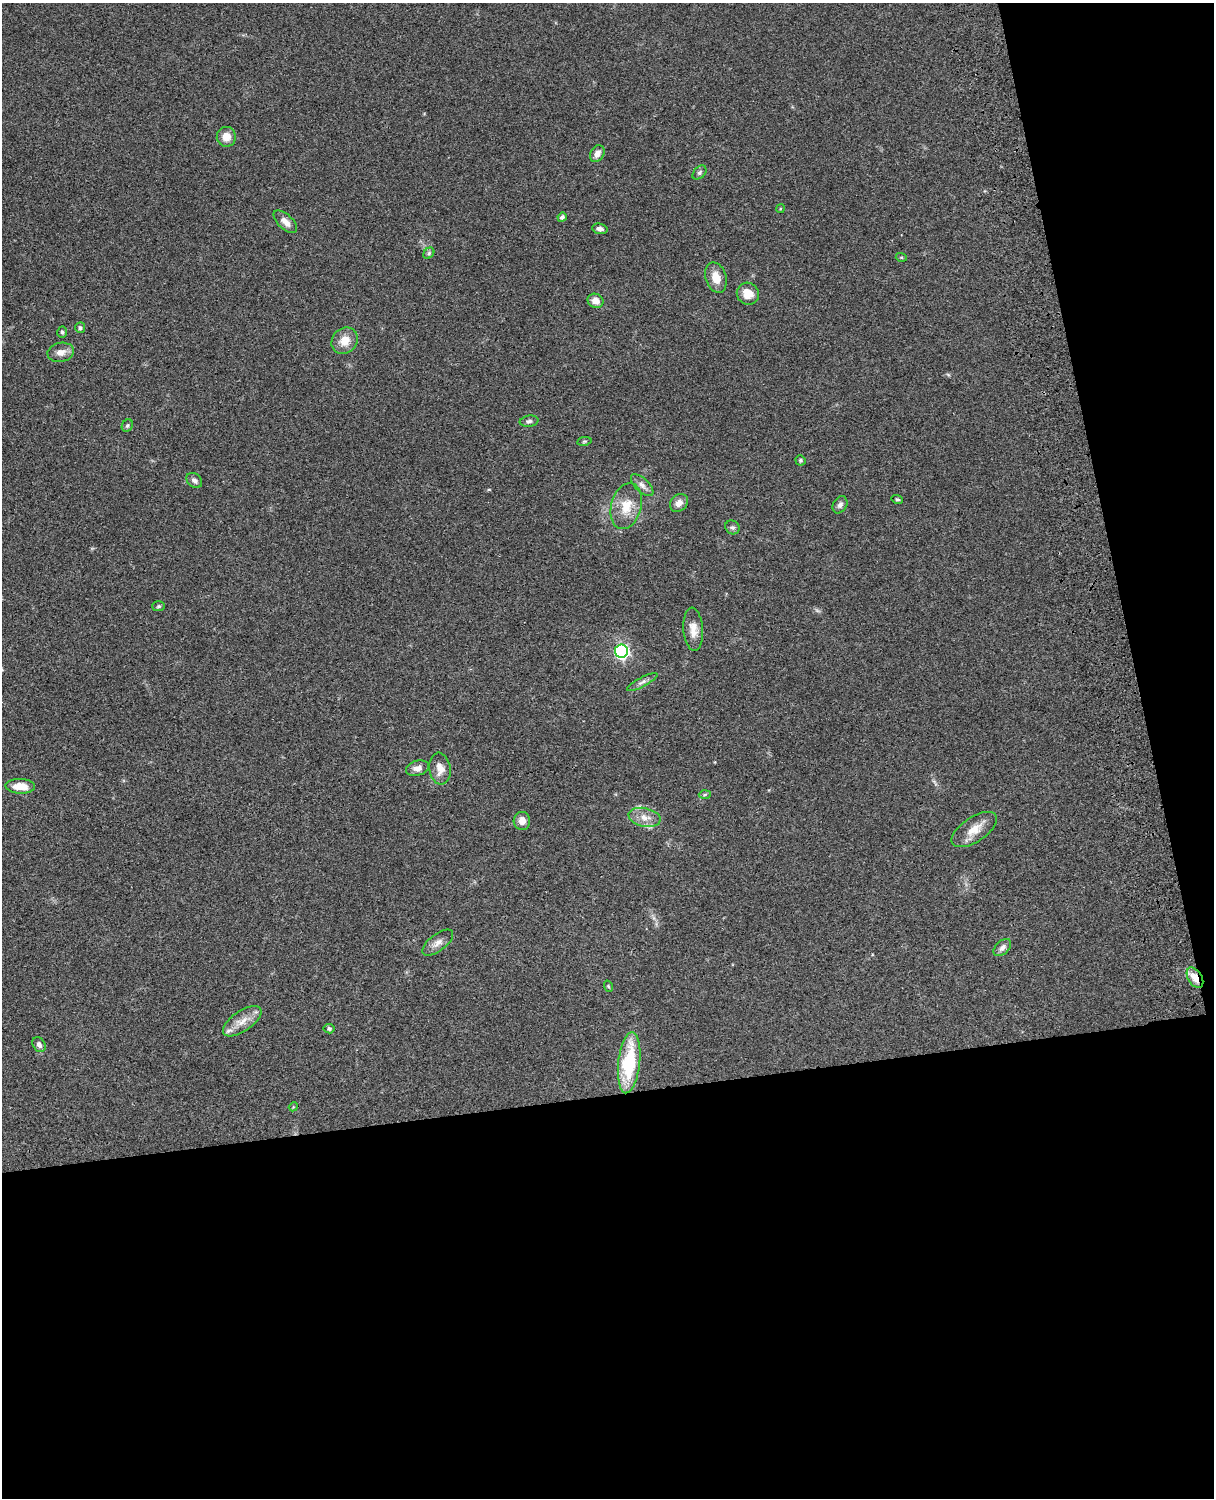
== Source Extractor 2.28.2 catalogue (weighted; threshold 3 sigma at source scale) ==
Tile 12 of 4 x 3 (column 4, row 3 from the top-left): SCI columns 3758-4969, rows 276-1771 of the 5088 x 4924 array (HDU 1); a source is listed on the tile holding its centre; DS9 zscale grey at full resolution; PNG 1216 x 1500 px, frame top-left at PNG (2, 3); each listed source drawn as its Kron ellipse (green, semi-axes under 4 px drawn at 4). Shown black and unused: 33% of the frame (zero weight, under 3 of 4 exposures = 6% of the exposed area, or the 3 px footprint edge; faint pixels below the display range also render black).
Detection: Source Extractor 2.28.2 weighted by HDU 2 'WHT'; one run over the whole footprint, this tile lists its part. Background 0.0847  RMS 0.006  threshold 0.027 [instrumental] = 3 sigma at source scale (4.5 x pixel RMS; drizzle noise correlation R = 1.50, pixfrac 1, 0.05/0.05 arcsec/px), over >= 5 px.
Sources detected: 50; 3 inside a brighter listed object's ellipse — not listed separately; the other 47 listed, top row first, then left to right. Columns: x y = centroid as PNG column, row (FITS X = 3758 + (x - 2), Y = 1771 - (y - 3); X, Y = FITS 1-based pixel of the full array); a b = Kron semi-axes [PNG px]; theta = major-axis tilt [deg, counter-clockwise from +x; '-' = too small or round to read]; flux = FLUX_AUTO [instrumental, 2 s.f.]
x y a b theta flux
226 137 10 9 - 6.3
597 154 9 6 59 3.6
699 173 8 5 45 1.4
780 209 4 3 - 0.56
562 217 5 4 - 1.7
285 222 14 7 -43 4.7
600 229 8 5 -10 2.2
429 253 6 5 - 1
901 257 5 3 - 0.61
716 277 15 10 -72 7.3
748 294 11 10 - 8.3
595 301 8 7 - 4.6
80 328 5 5 - 1.3
62 332 5 5 - 1
345 341 14 12 43 7.7
61 352 13 9 11 4.7
529 421 9 5 9 1.5
127 426 6 5 - 1
584 441 7 3 9 0.73
800 460 5 5 - 0.99
194 480 9 6 -41 2.2
642 485 14 7 -44 3
897 499 6 4 -18 0.87
679 503 10 8 45 3.9
840 505 9 6 61 2.1
626 506 23 15 75 12
732 527 7 6 - 1.6
159 606 6 5 - 0.9
693 629 22 10 -85 6.5
621 651 6 6 - 130
642 682 17 4 28 2.4
418 768 12 7 16 3.2
440 769 16 10 -82 6
20 786 15 7 -3 8.9
705 794 6 4 3 0.77
645 817 16 9 -12 6
522 821 9 8 - 5.2
974 830 26 12 33 8.9
438 943 18 8 37 4.1
1002 948 10 6 43 2.6
1195 978 11 6 -58 7.2
608 986 6 3 -71 0.61
242 1021 22 10 34 7.4
329 1029 5 5 - 1.2
39 1045 8 6 -55 2.2
629 1063 30 11 84 39
293 1107 4 3 - 0.52
Overlapping masked pixels (flux is a lower limit): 1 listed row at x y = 1195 978